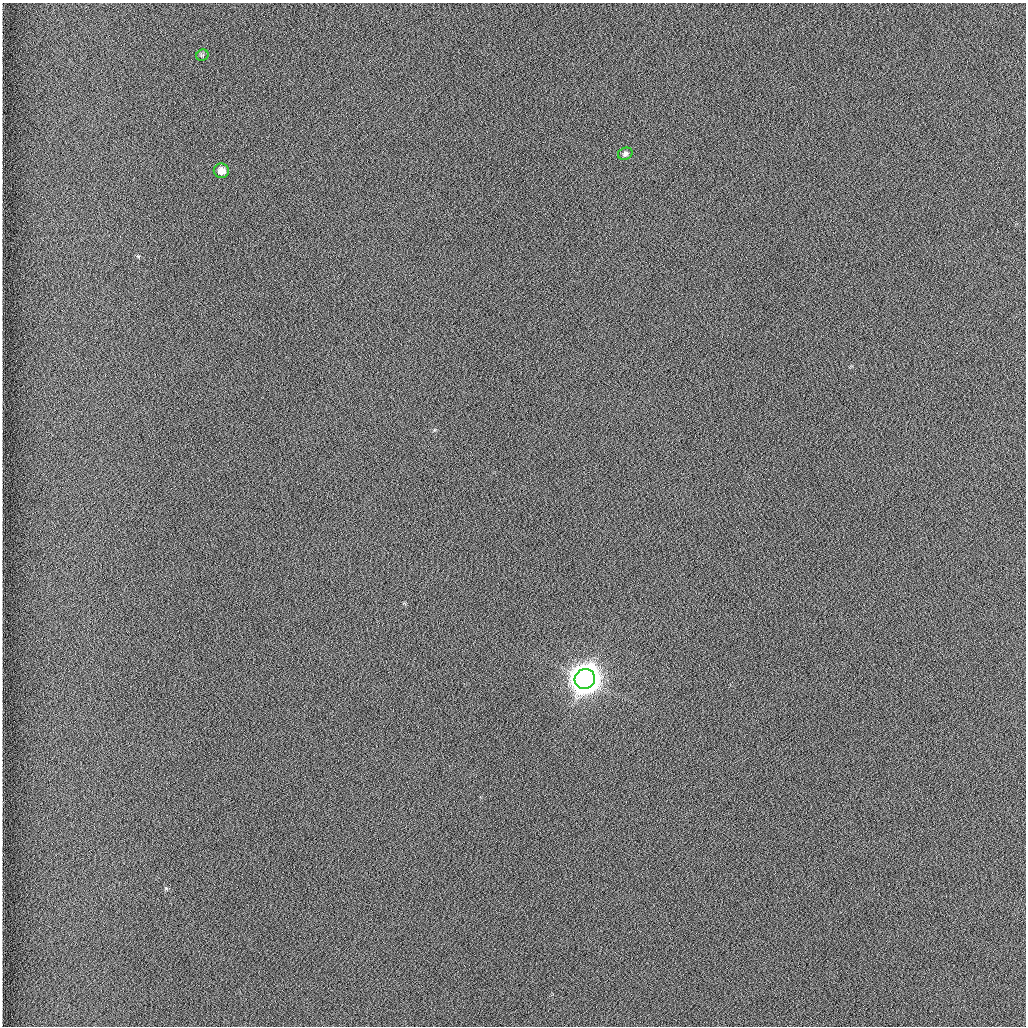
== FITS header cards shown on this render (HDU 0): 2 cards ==
NAXIS1  =                 1024 /fastest changing axis
NAXIS2  =                 1024 /next to fastest changing axis

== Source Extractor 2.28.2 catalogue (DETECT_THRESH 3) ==
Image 1024 x 1024 px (HDU 0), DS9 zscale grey, 1 PNG px = 1 image px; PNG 1028 x 1028 px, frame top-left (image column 1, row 1024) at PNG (2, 3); each listed source drawn as its Kron ellipse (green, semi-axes under 4 px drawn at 4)
Background 1260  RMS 5.9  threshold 17.7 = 3 sigma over >= 5 px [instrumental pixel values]
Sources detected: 4; all 4 listed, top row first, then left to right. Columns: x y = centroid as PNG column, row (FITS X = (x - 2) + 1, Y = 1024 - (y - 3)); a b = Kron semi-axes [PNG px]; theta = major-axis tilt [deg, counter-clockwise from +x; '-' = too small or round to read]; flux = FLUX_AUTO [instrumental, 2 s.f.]
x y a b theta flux
202 55 6 5 - 6.7e+02
625 154 7 6 - 1.2e+03
221 171 7 7 - 3.8e+03
585 679 10 10 - 1.0e+06